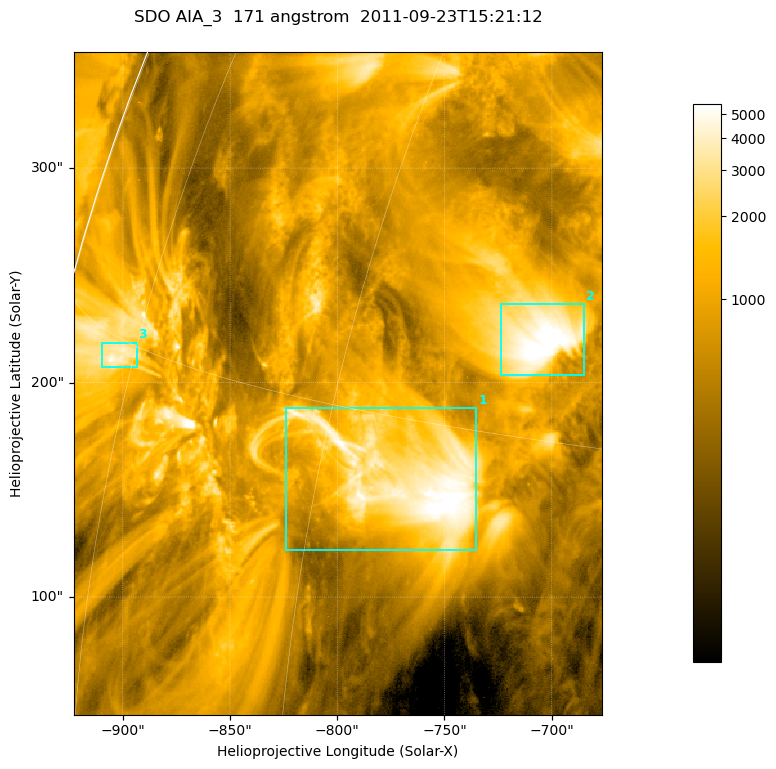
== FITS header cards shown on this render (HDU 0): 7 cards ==
TELESCOP= 'SDO     '           /
INSTRUME= 'AIA_3   '           /
WAVELNTH=                  171 /
WAVEUNIT= 'angstrom'           /
DATE-OBS= '2011-09-23T15:21:12.34' /
CTYPE1  = 'HPLN-TAN'           /
CTYPE2  = 'HPLT-TAN'           /

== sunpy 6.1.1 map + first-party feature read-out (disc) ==
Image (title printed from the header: SDO AIA_3  171 angstrom  2011-09-23T15:21:12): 411 x 515 px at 0.599 arcsec/px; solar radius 956 arcsec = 1595 px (partial field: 2.6% of the solar disc is inside the frame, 98% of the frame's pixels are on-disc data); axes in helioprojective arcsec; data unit not stated in the header (colour bar unlabelled)
Pointing: header CRPIX1/2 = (2051.64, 2049.57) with CRVAL1/2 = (0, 0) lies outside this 411 x 515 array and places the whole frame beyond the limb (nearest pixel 1.41 R_sun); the SolarSoft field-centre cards XCEN/YCEN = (-799.7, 199.6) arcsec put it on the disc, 1310 arcsec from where CRPIX/CRVAL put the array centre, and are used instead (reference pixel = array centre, CRVAL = XCEN/YCEN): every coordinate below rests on XCEN/YCEN
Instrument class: DISC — disc imager (sunpy class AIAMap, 171 A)
Bright regions (active regions / flare kernels): reference = the on-disc median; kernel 3 px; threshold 5 sigma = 2356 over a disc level ~757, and >= 1.15x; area >= 211 px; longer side >= 5 px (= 3 arcsec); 3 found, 3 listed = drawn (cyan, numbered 1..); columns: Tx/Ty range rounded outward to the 2 arcsec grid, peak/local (2 s.f.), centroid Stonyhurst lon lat
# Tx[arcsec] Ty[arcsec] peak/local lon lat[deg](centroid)
1 -824..-734 122..188 7.9 -55 +13
2 -724..-684 202..238 8.6 -51 +18
3 -910..-892 206..220 6.5 -77 +15
Off-limb structures (1.02-1.3 R_sun): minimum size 105 px: none found